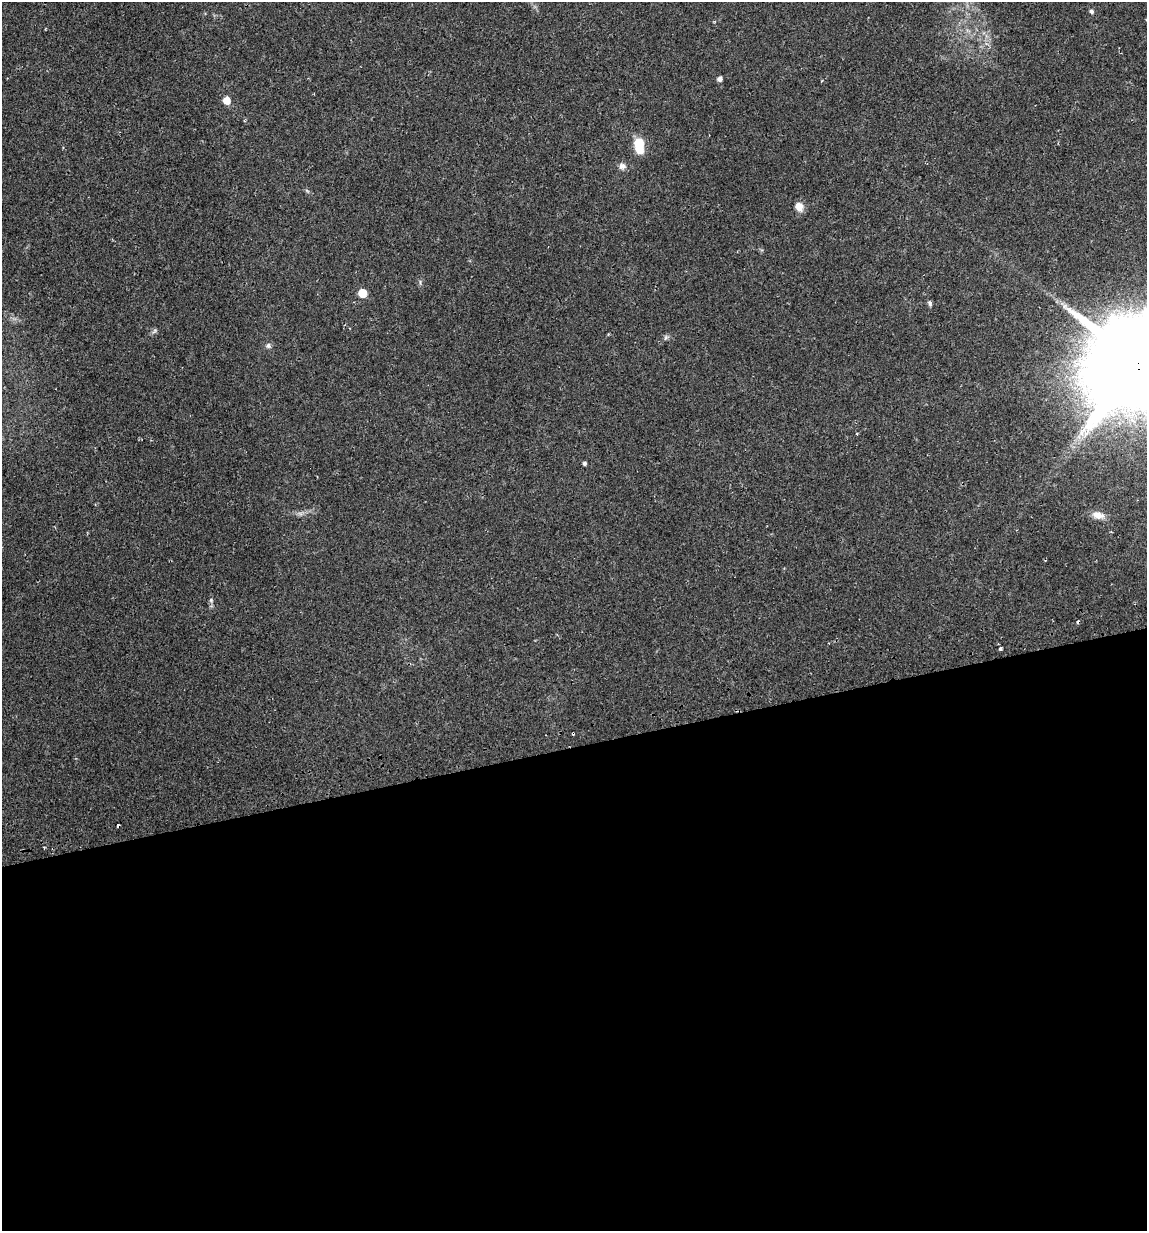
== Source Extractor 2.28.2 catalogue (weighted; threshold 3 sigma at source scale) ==
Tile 15 of 4 x 4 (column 3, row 4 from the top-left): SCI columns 2328-3472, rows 33-1261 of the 4700 x 4980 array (HDU 1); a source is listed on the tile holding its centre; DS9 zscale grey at full resolution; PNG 1149 x 1233 px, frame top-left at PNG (2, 2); no overlay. Shown black and unused: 39% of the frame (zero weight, under 2 of 3 exposures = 2% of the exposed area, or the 3 px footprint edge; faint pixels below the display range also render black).
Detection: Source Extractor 2.28.2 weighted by HDU 2 'WHT'; one run over the whole footprint, this tile lists its part. Background 0.0534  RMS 0.0079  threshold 0.0354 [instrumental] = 3 sigma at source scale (4.5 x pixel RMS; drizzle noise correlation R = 1.50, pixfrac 1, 0.0396/0.0396 arcsec/px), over >= 5 px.
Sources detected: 20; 3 cosmic-ray / hot-pixel residue — not listed; the other 17 listed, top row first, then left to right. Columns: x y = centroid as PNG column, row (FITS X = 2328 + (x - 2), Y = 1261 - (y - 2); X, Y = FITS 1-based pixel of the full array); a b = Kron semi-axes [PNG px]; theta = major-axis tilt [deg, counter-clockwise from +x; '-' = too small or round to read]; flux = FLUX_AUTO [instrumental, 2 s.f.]
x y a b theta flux
1091 11 5 5 - 2
719 79 4 4 - 3.5
227 100 5 5 - 11
639 147 15 7 -84 29
622 166 10 9 - 4
799 207 11 9 -68 7.2
362 293 6 5 - 23
930 303 9 5 -70 1.6
155 331 9 6 42 1.8
666 337 8 6 63 1.7
268 346 8 7 - 2.4
1137 361 28 26 76 18000
857 434 3 3 - 0.7
584 463 4 3 - 1.9
1098 515 15 9 -12 6.8
211 600 7 6 - 1.8
1000 648 4 3 - 2.1
Overlapping masked pixels (flux is a lower limit): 1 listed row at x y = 1137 361
Isophote crosses this tile's border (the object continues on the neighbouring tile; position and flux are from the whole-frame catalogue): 1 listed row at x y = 1137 361